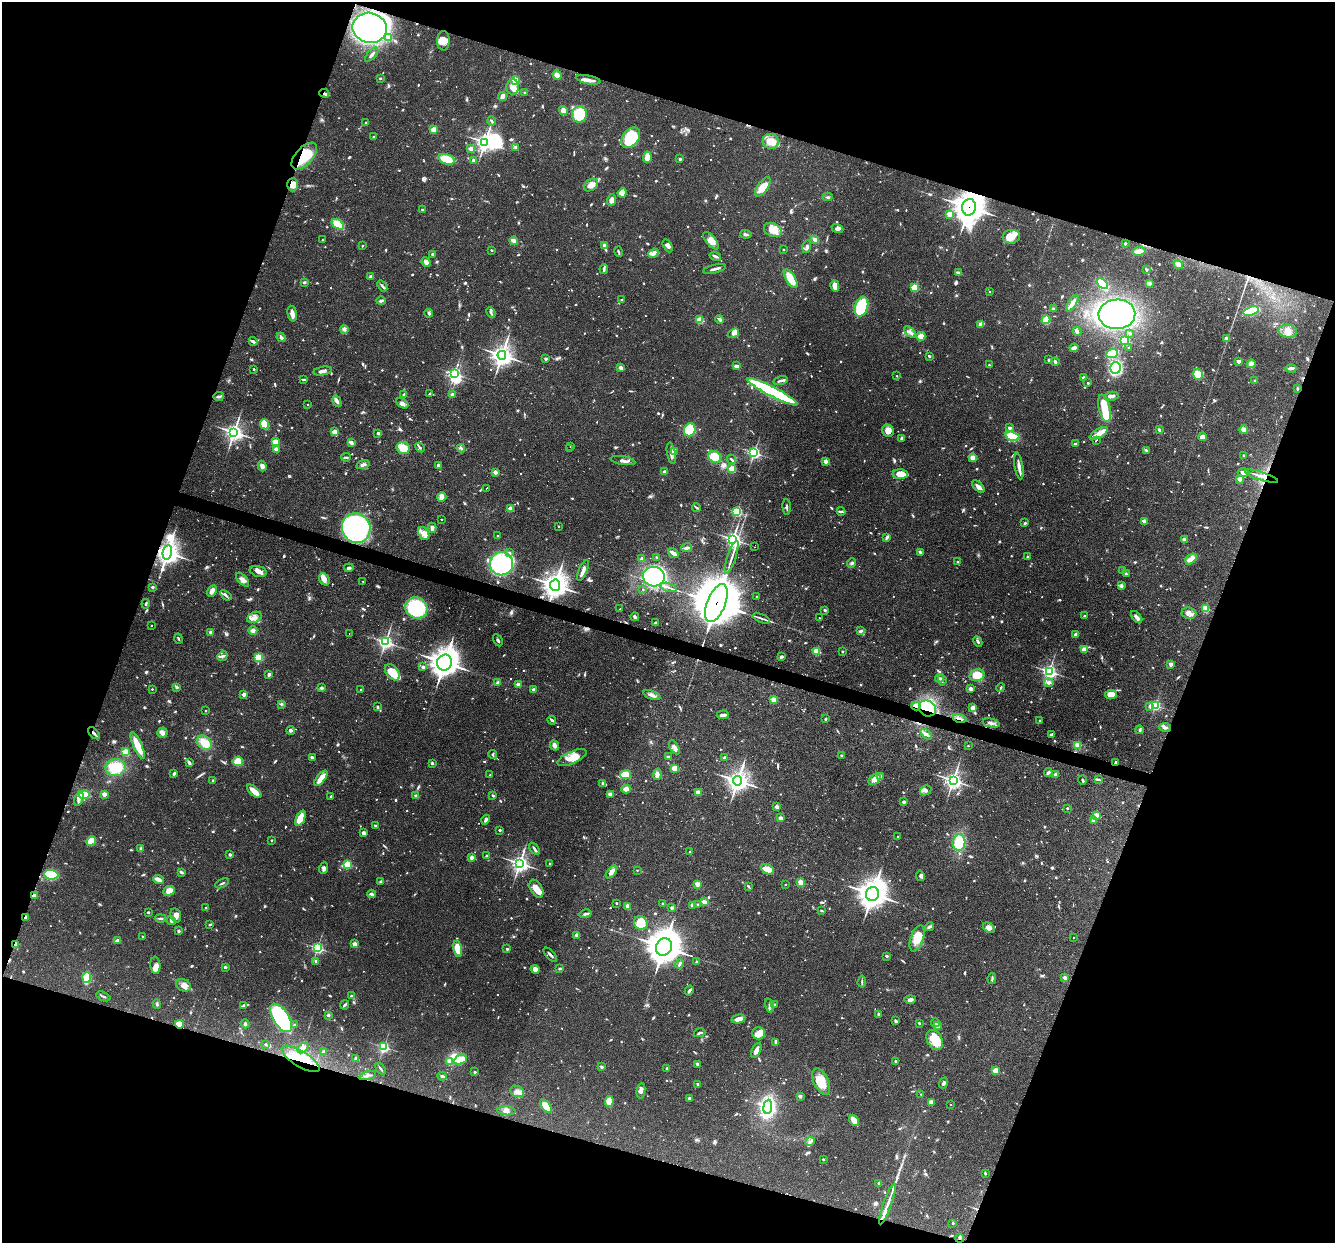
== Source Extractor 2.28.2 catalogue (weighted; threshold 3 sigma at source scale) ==
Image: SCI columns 1-5331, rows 258-5219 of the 5331 x 5348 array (HDU 1 of 3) = the unmasked area's bounding box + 8 px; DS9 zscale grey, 4 x 4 block average (1 PNG px = mean of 4 x 4 image px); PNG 1337 x 1245 px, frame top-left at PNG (2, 2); each listed source drawn as its Kron ellipse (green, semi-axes under 4 px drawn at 4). Shown black and unused: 39% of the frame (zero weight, under 3 of 4 exposures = <1% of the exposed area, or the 3 px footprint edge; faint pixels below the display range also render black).
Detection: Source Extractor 2.28.2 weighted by HDU 2 'WHT'. Background 0.0576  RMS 0.0032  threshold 0.0146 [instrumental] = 3 sigma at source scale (4.5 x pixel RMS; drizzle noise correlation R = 1.50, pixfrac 1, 0.05/0.05 arcsec/px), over >= 5 px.
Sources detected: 1555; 18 too faint to see at this stretch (4 x 4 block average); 16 inside a brighter object's white glare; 20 cosmic-ray / hot-pixel residue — neither listed nor drawn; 24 coinciding with a brighter row at this scale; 75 inside a brighter listed object's ellipse — not listed separately; of the other 1402, all 500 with FLUX_AUTO >= 2.71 (the completeness limit of this list) listed and drawn (902 fainter detections not listed), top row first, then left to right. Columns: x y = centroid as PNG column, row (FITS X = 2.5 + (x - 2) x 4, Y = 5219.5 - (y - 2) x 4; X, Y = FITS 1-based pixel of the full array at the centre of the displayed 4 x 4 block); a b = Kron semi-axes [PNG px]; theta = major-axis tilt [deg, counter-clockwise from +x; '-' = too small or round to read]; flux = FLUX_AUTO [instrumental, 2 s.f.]
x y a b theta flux
370 28 17 15 -11 800
389 37 3 2 - 2.8
443 41 10 6 89 20
372 55 9 2 48 5
557 75 5 3 - 14
380 78 2 2 - 7.4
588 80 12 3 -11 14
515 81 4 3 - 51
512 87 7 6 - 17
524 92 2 2 - 3.6
324 93 5 3 - 4.2
502 96 4 3 - 11
563 111 4 4 - 13
579 114 8 7 - 87
492 121 4 2 - 3.3
366 123 2 2 - 7.1
434 129 2 2 - 74
374 137 2 2 - 15
631 138 11 7 53 100
771 141 8 7 - 24
485 142 3 3 - 820
516 147 4 3 - 4.2
471 149 2 2 - 36
304 156 16 8 47 76
647 157 5 3 - 31
446 159 8 5 -17 55
680 159 2 2 - 4.1
474 161 3 2 - 13
293 185 7 5 88 15
591 185 8 5 36 17
763 187 11 5 54 32
622 193 5 4 - 24
828 197 5 2 - 2.8
612 200 6 3 71 10
969 207 8 7 - 3100
422 209 2 2 - 4.8
949 214 2 2 - 64
338 224 7 4 -34 51
837 228 6 3 -23 6.3
773 230 9 6 -27 31
746 234 6 3 -9 3.9
1011 237 9 6 7 25
322 240 2 2 - 3
815 240 4 2 - 11
514 241 4 2 - 14
711 241 11 5 -51 16
1125 243 2 2 - 4.8
604 245 3 3 - 6.6
362 246 2 2 - 5.8
668 246 7 3 -61 8.2
807 247 6 2 75 6.5
491 250 2 2 - 3
783 250 2 2 - 5.1
1139 251 6 3 9 18
618 252 5 2 - 3.9
653 253 5 3 - 6.6
433 254 3 3 - 4.8
715 256 6 2 -22 5.7
426 262 5 2 - 19
1178 264 5 3 - 15
604 269 5 3 - 4.8
714 269 12 2 13 7.8
1146 269 3 2 - 3.5
958 273 4 3 - 4.3
371 277 4 3 - 3.4
791 279 10 4 -58 42
304 282 2 2 - 4
1149 283 4 3 - 6.7
1102 284 6 3 -43 98
382 286 6 2 -51 4.8
835 286 6 3 -76 26
915 287 2 2 - 130
990 292 2 2 - 2.7
621 300 2 2 - 5.3
381 301 4 2 - 5.3
1072 303 9 3 58 17
861 307 10 6 72 110
1053 309 3 2 - 4.9
1251 311 8 3 17 72
491 312 5 2 - 3.6
429 313 4 4 - 3.9
292 314 8 3 -78 12
1117 314 18 15 3 500
720 319 5 3 - 4.2
700 320 2 2 - 94
1046 320 4 3 - 38
981 324 4 3 - 11
344 329 4 3 - 4.2
1288 331 9 6 -10 17
910 332 7 3 -43 7.1
1077 332 4 3 - 5.1
733 333 6 2 39 12
1130 333 2 2 - 5
921 336 4 4 - 17
281 337 5 3 - 5.4
1227 338 4 3 - 6.7
1125 340 2 2 - 240
253 341 4 2 - 5.4
1129 347 2 2 - 2.9
1074 348 4 2 - 14
1112 353 6 3 22 67
502 355 4 4 - 1200
929 356 2 2 - 9.4
546 359 2 2 - 14
1049 360 3 2 - 3.6
1239 361 2 2 - 30
1055 362 4 2 - 6.1
1251 364 4 4 - 15
989 365 2 2 - 4.8
736 366 4 2 - 8.4
621 368 4 3 - 13
1115 368 6 5 - 180
1291 368 5 2 - 10
254 369 2 2 - 5.9
323 371 9 3 10 8
454 373 3 2 - 350
1198 374 5 4 - 40
897 376 2 2 - 3.3
1084 378 4 3 - 5
303 379 3 2 - 4.1
1255 380 2 2 - 2.8
780 381 7 2 15 5.1
1088 383 2 2 - 6
1297 389 3 2 - 2.7
772 392 28 4 -27 290
404 394 3 2 - 3.5
429 394 2 2 - 4
452 395 2 2 - 19
1111 396 7 3 4 9.4
219 397 5 2 - 5.4
337 401 6 3 -63 5.3
402 403 7 4 -30 7.1
307 404 2 2 - 4.2
1104 408 14 6 -76 47
265 424 5 3 - 54
1010 428 3 3 - 3.9
690 430 6 5 - 99
1159 430 3 2 - 4.6
1244 430 4 3 - 12
888 431 6 5 - 18
234 432 3 3 - 770
334 432 2 2 - 54
378 433 3 2 - 4.9
1099 433 10 4 29 13
1012 436 7 4 -16 57
1202 437 4 4 - 13
901 438 4 2 - 3.9
1096 440 2 2 - 2.7
275 442 2 2 - 86
352 443 4 3 - 3.3
1075 444 2 2 - 3.8
570 446 2 2 - 6.3
420 447 5 2 - 3
403 448 6 6 - 34
461 448 4 3 - 3.8
569 448 2 2 - 15
276 449 2 2 - 41
1146 450 4 3 - 3.2
675 452 3 2 - 3.1
671 453 11 3 -80 13
754 453 3 2 - 410
1244 456 2 2 - 9.2
346 457 5 2 - 3.4
715 457 6 5 - 44
973 458 4 4 - 11
732 459 5 2 - 3.6
623 460 12 4 -10 11
825 461 3 3 - 8.7
363 464 7 3 17 7
262 466 5 4 - 7.4
438 466 4 3 - 5.9
1019 466 13 3 -81 12
732 469 2 2 - 110
495 472 2 2 - 35
665 472 2 2 - 27
1243 473 6 3 -3 7.6
900 474 8 4 -1 33
1262 476 17 2 -17 13
1240 479 2 2 - 43
978 487 8 3 -43 10
487 488 2 2 - 5.9
442 497 5 4 - 8.5
787 507 7 2 -86 3.7
697 508 5 2 - 2.7
510 509 2 2 - 51
841 511 4 2 - 4.7
737 512 2 2 - 240
441 519 2 2 - 2.8
1144 521 2 2 - 51
1025 523 3 2 - 3.1
559 526 2 2 - 3
356 528 15 14 - 400
432 528 5 3 - 10
424 533 7 5 -56 14
498 535 2 2 - 4.8
887 537 4 2 - 4.1
733 539 3 3 - 680
1184 540 2 2 - 32
754 547 2 2 - 3.7
687 548 5 2 - 7.9
167 552 7 4 78 1400
920 552 2 2 - 7.9
509 553 2 2 - 9
673 553 5 2 - 11
732 557 17 2 71 10
1027 557 2 2 - 9.7
656 558 2 2 - 3
642 559 3 3 - 6
1191 559 6 4 39 22
958 562 2 2 - 12
852 563 5 3 - 4
501 564 11 11 - 210
349 568 5 3 - 4.5
258 571 9 5 -15 11
583 571 11 2 68 18
1123 571 3 2 - 3
1126 574 3 2 - 4.9
654 577 11 9 -13 310
324 579 6 5 - 12
243 580 8 3 -47 10
363 581 2 2 - 3.4
555 585 5 5 - 1800
1121 586 4 3 - 5
152 587 2 2 - 14
669 587 8 2 -17 5.9
643 589 2 2 - 3.3
212 591 6 3 63 14
226 595 6 3 -36 4.7
757 597 2 2 - 8.3
716 603 20 9 69 18000
146 604 5 2 - 2.7
416 608 11 10 - 150
1205 608 2 2 - 130
620 609 2 2 - 3.4
825 610 2 2 - 11
1189 613 7 5 -8 10
1084 616 2 2 - 5.9
254 617 8 5 24 10
635 617 4 2 - 4.6
1137 617 7 3 -50 9
761 618 9 2 -20 5.6
819 618 2 2 - 3.7
656 623 2 2 - 6.5
152 625 2 2 - 3
253 631 4 3 - 9.8
860 631 4 3 - 5.2
211 632 2 2 - 7.5
349 633 2 2 - 4.1
1076 635 3 3 - 9.3
178 639 5 2 - 2.8
498 640 6 3 -60 3.8
385 642 3 3 - 490
978 642 5 2 - 3.6
1084 650 2 2 - 57
816 651 2 2 - 120
842 651 2 2 - 5.5
222 656 5 2 - 3.7
258 657 3 3 - 48
781 657 3 2 - 5.8
444 663 8 7 - 2100
1171 664 2 2 - 34
423 667 2 2 - 20
1049 671 3 3 - 540
392 672 9 6 -50 54
269 674 3 3 - 5.6
977 675 8 5 13 32
940 678 4 2 - 3.3
942 680 6 2 -84 4.2
1049 682 4 3 - 5.7
498 683 2 2 - 15
518 685 2 2 - 34
177 687 2 2 - 5.3
321 688 2 2 - 18
1001 688 4 2 - 2.7
152 689 2 2 - 3.5
970 689 3 3 - 5.4
361 690 2 2 - 5
534 690 2 2 - 19
244 694 2 2 - 29
1111 694 6 4 5 26
652 695 9 3 -20 9
774 700 2 2 - 84
281 704 3 3 - 2.8
1155 705 2 2 - 320
916 706 4 3 - 9.7
1150 706 4 3 - 7.3
377 707 2 2 - 8.7
927 708 9 7 -34 98
973 708 4 3 - 14
206 711 2 2 - 3.6
723 715 6 3 2 9.6
826 719 2 2 - 3
960 719 7 2 -14 6
552 720 4 2 - 3.6
1040 721 2 2 - 3.8
991 723 8 3 -13 7.8
1165 727 6 2 -11 4.9
291 730 4 3 - 3.7
1139 730 4 3 - 3.7
162 732 5 5 - 9.3
94 733 7 2 -44 6
926 734 7 3 -36 6.9
1052 734 4 2 - 3.8
204 743 8 6 -40 29
555 745 5 3 - 7.4
1078 745 4 3 - 12
138 746 14 3 -66 45
968 746 2 2 - 2.8
674 747 8 3 -60 7.6
125 752 2 2 - 110
493 755 4 3 - 3.3
841 756 2 2 - 12
572 757 16 6 24 35
668 757 2 2 - 17
724 757 3 2 - 4.1
312 758 3 3 - 4.4
238 761 5 4 - 37
1116 762 3 2 - 4
189 763 3 2 - 6.4
432 763 2 2 - 13
116 767 10 8 3 56
675 768 3 3 - 37
1048 772 4 2 - 5.1
174 773 3 2 - 6.1
657 774 6 4 82 9.5
1056 774 3 2 - 5.7
490 775 2 2 - 3.8
626 775 5 3 - 46
880 777 3 2 - 3.3
321 778 9 3 52 27
875 779 7 4 42 12
1098 779 4 2 - 3.3
213 780 2 2 - 6.2
953 780 3 3 - 770
1082 780 4 2 - 3.3
738 781 5 4 - 1400
603 783 4 3 - 5.5
626 789 5 3 - 10
925 790 6 4 25 6.5
254 791 9 3 -41 29
698 792 2 2 - 47
104 794 2 2 - 42
610 794 3 2 - 11
84 795 5 3 - 64
416 795 3 3 - 3.1
493 795 3 2 - 3.2
331 796 3 2 - 3.3
79 799 8 4 71 8.6
903 802 2 2 - 17
777 807 3 3 - 11
1067 808 2 2 - 5.1
1096 815 2 2 - 42
300 818 8 4 69 28
781 818 2 2 - 29
486 820 5 3 - 5.3
1093 820 2 2 - 22
375 825 2 2 - 8.3
500 830 2 2 - 4
363 833 2 2 - 30
898 836 2 2 - 4.2
271 840 2 2 - 3.1
91 841 5 4 - 33
959 842 8 6 84 80
141 849 4 3 - 4.2
534 849 7 2 -55 5.6
690 852 2 2 - 3.5
230 855 3 2 - 4
487 856 4 2 - 2.8
471 857 2 2 - 31
520 863 3 3 - 770
549 863 2 2 - 4.7
348 864 2 2 - 140
324 868 6 4 69 5.5
767 869 7 4 -25 19
637 870 2 2 - 3.1
181 872 3 2 - 7.8
611 872 7 4 50 11
51 875 7 5 -6 87
920 876 5 3 - 4.7
158 879 5 3 - 13
381 882 3 2 - 4.4
801 882 2 2 - 86
222 883 7 2 29 3.6
697 884 2 2 - 60
785 884 2 2 - 2.8
748 886 3 2 - 2.9
536 889 10 6 -62 19
169 891 6 4 23 20
371 894 4 3 - 5.3
872 894 7 6 - 2500
35 895 4 2 - 11
705 902 3 2 - 16
616 903 2 2 - 3.8
663 904 2 2 - 11
692 905 2 2 - 23
698 905 2 2 - 9.5
628 906 3 2 - 10
206 907 2 2 - 4.7
672 908 3 3 - 4.4
822 911 3 2 - 3.3
148 912 2 2 - 3
586 914 6 2 14 5.9
176 915 7 5 -75 11
25 917 2 2 - 7.8
160 918 6 2 3 3.6
171 921 4 2 - 3.6
641 923 7 6 - 45
210 925 3 2 - 2.8
929 927 5 3 - 4.8
989 928 6 4 -36 12
179 931 2 2 - 3.4
577 935 3 3 - 8
142 936 2 2 - 3.5
917 938 13 6 72 30
1073 938 2 2 - 2.7
118 940 2 2 - 19
15 944 2 2 - 40
354 944 2 2 - 34
664 947 9 8 - 3700
317 948 2 2 - 330
458 949 8 4 -79 37
507 949 2 2 - 12
550 955 9 2 -48 5.7
887 956 3 2 - 2.8
316 961 3 2 - 3.6
697 962 3 2 - 4
679 964 4 2 - 4.5
155 965 8 5 -85 10
225 967 2 2 - 11
560 968 3 2 - 5
535 969 4 4 - 10
87 978 5 3 - 80
992 978 5 2 - 2.7
1065 978 2 2 - 33
862 982 6 2 85 3.2
183 985 8 6 -26 13
689 991 5 2 - 4.7
103 996 7 2 -22 3.7
352 996 2 2 - 16
910 1000 6 3 6 6.9
157 1004 4 2 - 3.9
774 1004 4 2 - 2.7
243 1005 4 3 - 3.8
345 1005 5 2 - 4
769 1005 7 2 -74 4.7
879 1014 3 3 - 4.4
328 1015 2 2 - 16
281 1018 16 8 -58 290
738 1019 7 3 12 16
895 1021 3 2 - 5.2
919 1023 2 2 - 3.6
935 1023 4 2 - 5.3
180 1024 5 4 - 20
245 1024 4 3 - 4
294 1025 2 2 - 4.5
938 1026 4 3 - 6.2
700 1033 6 2 15 3.9
758 1033 6 6 - 25
935 1040 10 7 -61 40
776 1042 4 2 - 5.9
266 1044 2 2 - 8.2
384 1047 2 2 - 240
303 1048 6 4 42 8.4
756 1050 8 3 64 11
324 1052 3 2 - 5.1
356 1058 4 3 - 3.7
301 1059 22 7 -31 46
460 1060 7 4 22 39
449 1061 4 3 - 9.8
895 1061 2 2 - 9.4
697 1064 2 2 - 16
602 1067 2 2 - 16
667 1068 2 2 - 12
381 1069 7 2 -52 4
996 1071 2 2 - 73
475 1072 2 2 - 2.7
368 1075 8 2 15 5.3
442 1076 4 2 - 4.3
821 1081 14 7 -64 40
944 1083 5 3 - 4.4
698 1084 3 2 - 3.9
517 1091 7 5 -25 12
641 1091 8 3 81 7.1
921 1094 2 2 - 4.3
800 1096 2 2 - 23
690 1098 3 2 - 8
609 1101 5 3 - 34
931 1102 3 3 - 12
951 1105 2 2 - 3.2
546 1106 8 3 -53 45
768 1107 7 4 83 400
506 1111 9 4 -3 11
854 1121 6 2 -54 47
810 1142 5 3 - 5.9
823 1159 2 2 - 9.9
985 1173 3 2 - 2.8
879 1183 2 2 - 11
887 1204 21 2 70 18
953 1223 2 2 - 7.4
960 1238 5 3 - 3.9
Overlapping masked pixels (flux is a lower limit): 20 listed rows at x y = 324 93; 304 156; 293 185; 969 207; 1262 476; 356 528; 167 552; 555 585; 716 603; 916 706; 927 708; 960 719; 94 733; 1116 762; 35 895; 25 917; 15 944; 180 1024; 301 1059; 960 1238